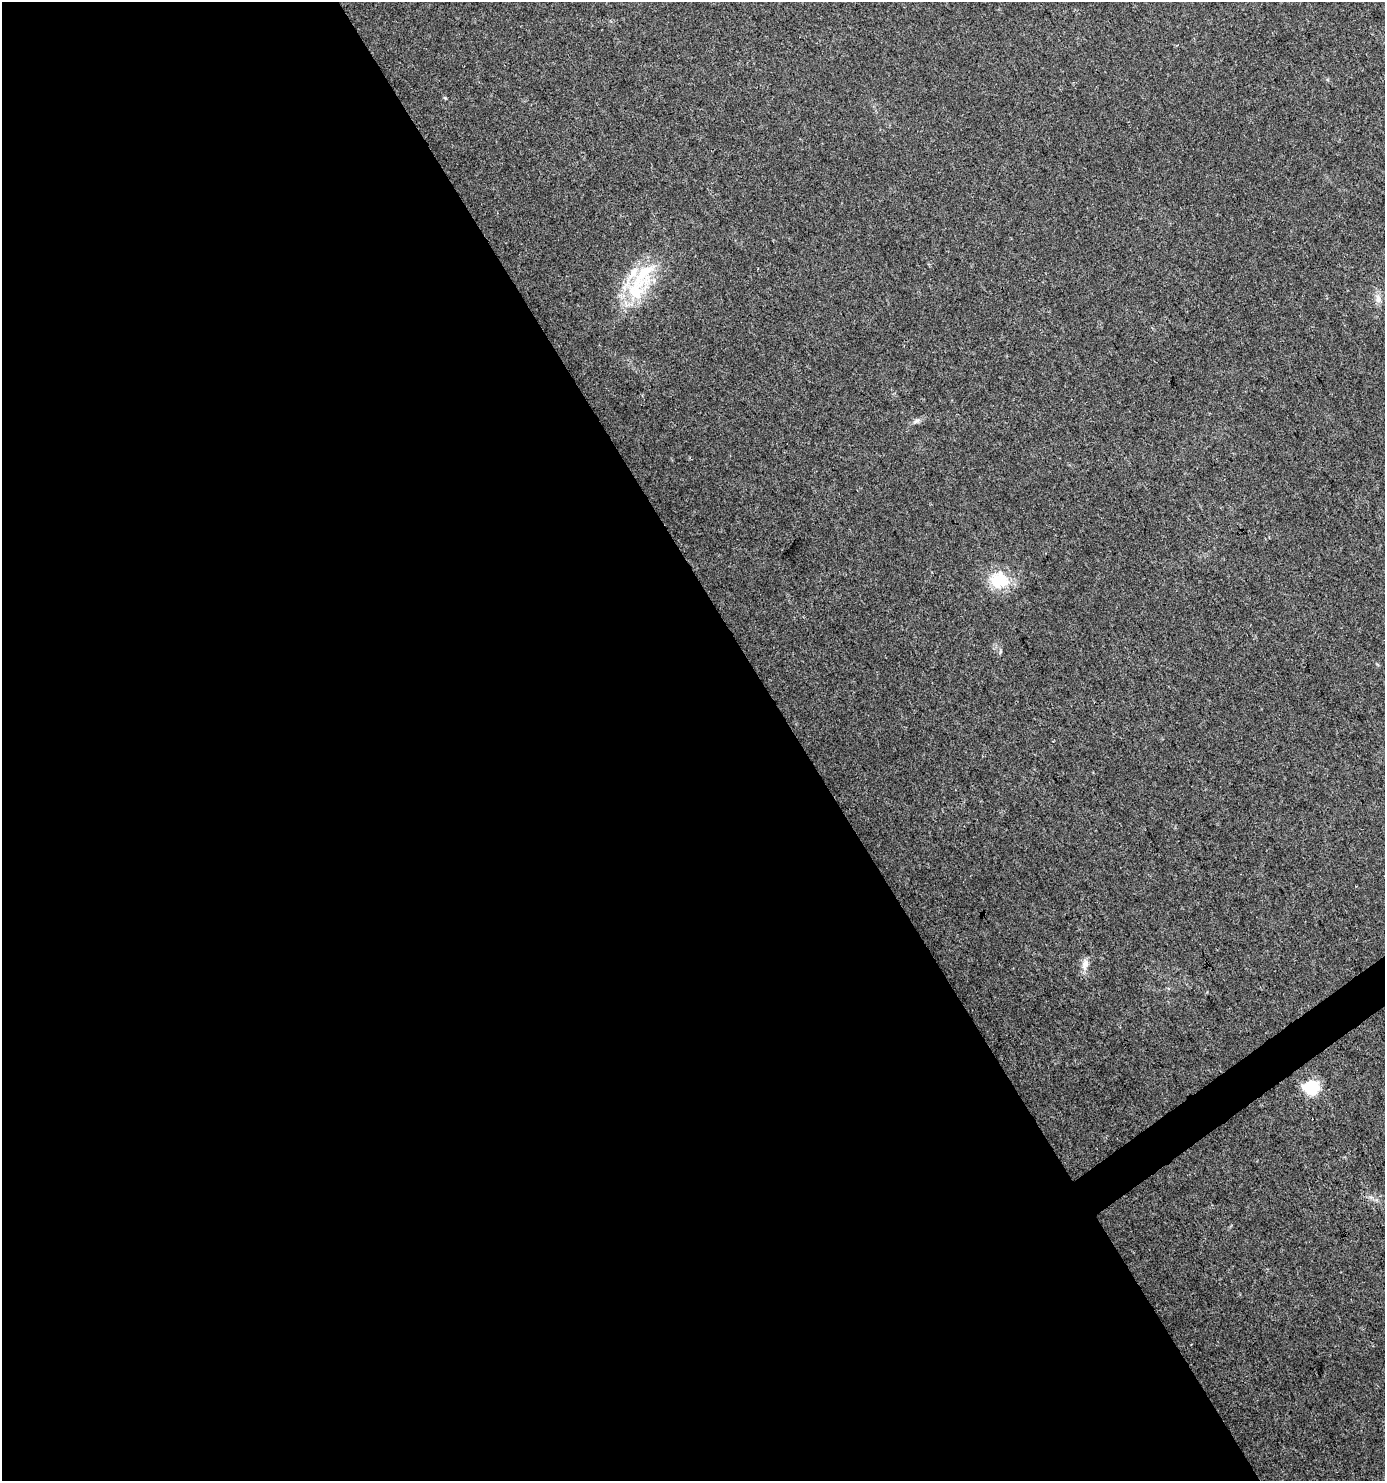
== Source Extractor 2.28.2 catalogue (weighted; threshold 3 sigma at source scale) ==
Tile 9 of 4 x 4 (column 1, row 3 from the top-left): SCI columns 186-1568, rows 1479-2957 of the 5840 x 5920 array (HDU 1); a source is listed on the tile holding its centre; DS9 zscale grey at full resolution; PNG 1387 x 1483 px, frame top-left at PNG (2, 2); no overlay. Shown black and unused: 58% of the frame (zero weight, under 3 of 4 exposures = <1% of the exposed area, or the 3 px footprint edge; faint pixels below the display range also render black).
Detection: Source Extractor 2.28.2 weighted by HDU 2 'WHT'; one run over the whole footprint, this tile lists its part. Background 0.0182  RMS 0.0038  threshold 0.0171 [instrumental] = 3 sigma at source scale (4.5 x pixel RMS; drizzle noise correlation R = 1.50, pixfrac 1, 0.0396/0.0396 arcsec/px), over >= 5 px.
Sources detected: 9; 1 inside a brighter object's white glare — not listed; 2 inside a brighter listed object's ellipse — not listed separately; the other 6 listed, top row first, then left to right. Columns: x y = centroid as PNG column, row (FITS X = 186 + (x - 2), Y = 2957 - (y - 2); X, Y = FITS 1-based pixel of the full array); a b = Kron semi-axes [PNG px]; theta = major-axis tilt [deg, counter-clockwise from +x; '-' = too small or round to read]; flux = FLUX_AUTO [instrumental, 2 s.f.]
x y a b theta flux
642 275 53 28 52 24
1378 299 12 8 -82 2.3
917 421 11 6 29 1.4
998 579 26 23 43 13
1085 964 16 8 74 2.8
1311 1088 6 6 - 68